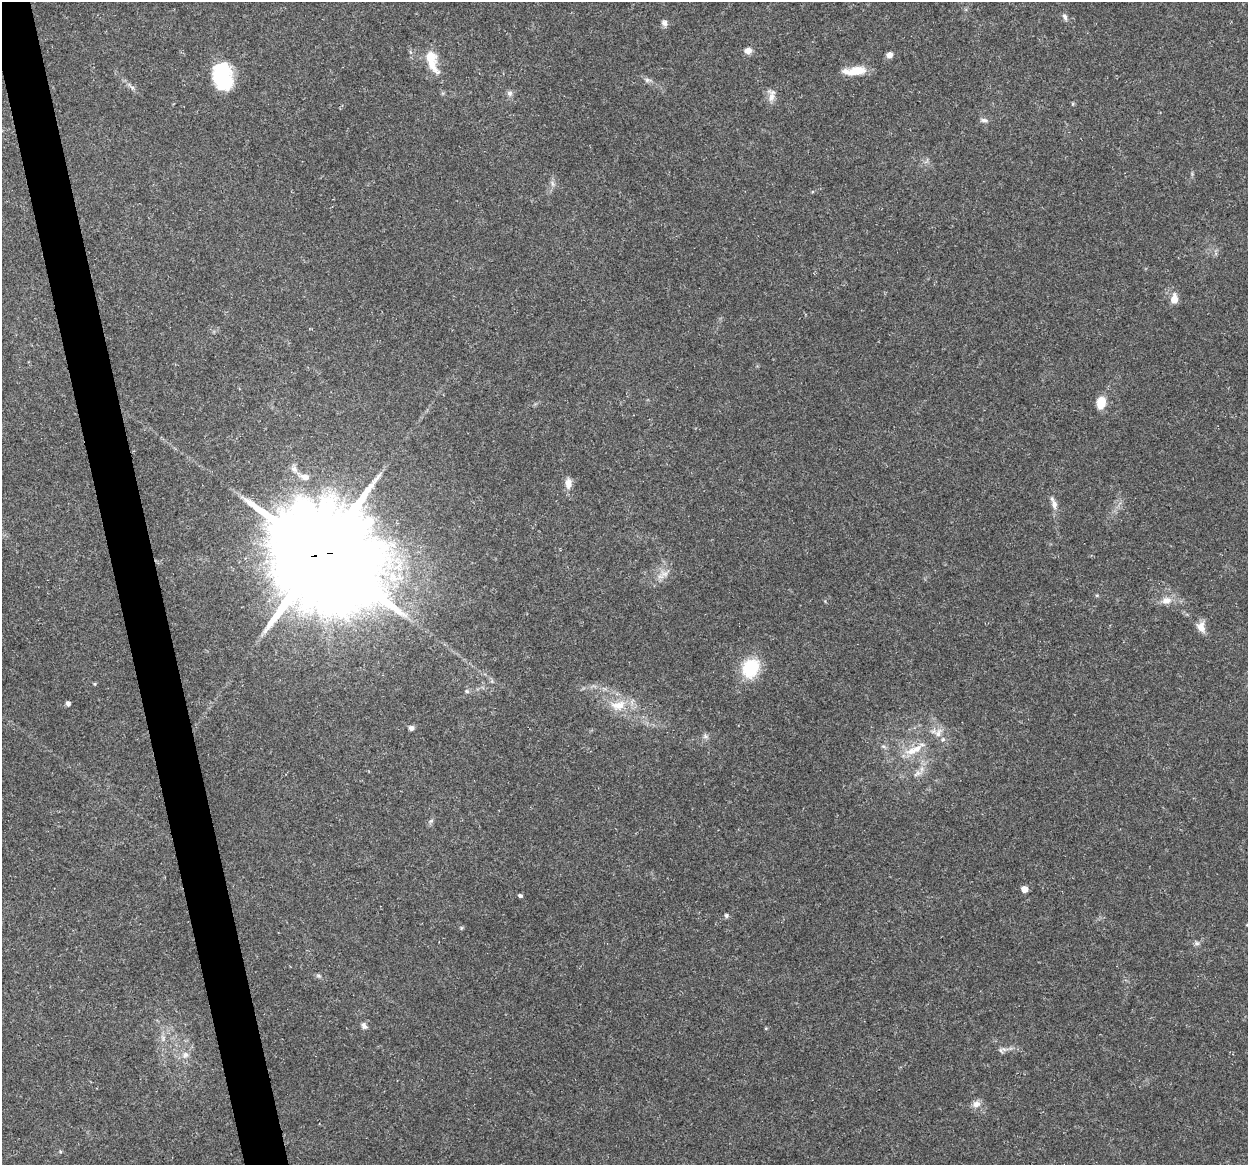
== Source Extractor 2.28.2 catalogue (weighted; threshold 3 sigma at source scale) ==
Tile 11 of 4 x 4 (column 3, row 3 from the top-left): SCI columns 2491-3736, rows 1196-2358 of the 4981 x 4766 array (HDU 1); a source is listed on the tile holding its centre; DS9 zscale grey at full resolution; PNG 1250 x 1167 px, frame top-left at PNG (2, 2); no overlay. Shown black and unused: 3% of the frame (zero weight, under 3 of 5 exposures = <1% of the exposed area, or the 3 px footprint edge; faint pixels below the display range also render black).
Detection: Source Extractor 2.28.2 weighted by HDU 2 'WHT'; one run over the whole footprint, this tile lists its part. Background 0.025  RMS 0.0033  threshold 0.0147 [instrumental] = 3 sigma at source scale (4.5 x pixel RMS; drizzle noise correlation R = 1.50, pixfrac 1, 0.0396/0.0396 arcsec/px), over >= 5 px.
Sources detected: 51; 1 too faint to see at this stretch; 1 inside a brighter object's white glare — not listed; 3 inside a brighter listed object's ellipse — not listed separately; the other 46 listed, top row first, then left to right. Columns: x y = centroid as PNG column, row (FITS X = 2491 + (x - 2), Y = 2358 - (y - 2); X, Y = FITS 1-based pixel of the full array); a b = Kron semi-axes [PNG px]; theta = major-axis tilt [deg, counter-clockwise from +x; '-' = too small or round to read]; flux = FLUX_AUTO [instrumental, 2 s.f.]
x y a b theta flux
1065 17 10 5 -64 0.95
664 23 9 7 -63 1.3
748 50 8 7 - 2.1
889 55 6 5 - 2.1
432 61 31 12 -72 8.1
856 71 25 10 8 6.2
224 80 24 22 -65 17
647 80 9 6 -1 0.98
132 87 7 4 -19 0.66
510 93 8 8 - 1.1
771 95 18 9 84 2.4
984 120 10 5 -13 1
552 183 9 4 -71 0.78
1174 299 10 7 86 3.8
1101 402 10 8 74 6.8
294 469 11 7 -44 1.7
305 477 11 7 -10 2.6
568 483 13 8 -89 2.6
1054 504 15 7 -77 2.2
321 555 35 30 -37 6200
664 574 13 7 16 2.3
1097 595 5 4 - 0.35
1166 600 14 10 5 3.1
1201 627 13 10 -73 2.9
750 668 20 16 60 15
95 684 5 3 - 0.32
467 691 6 5 - 0.59
68 704 4 4 - 1.3
618 705 25 13 9 6.9
411 728 6 5 - 1.2
938 733 14 8 70 2.5
705 736 8 5 -7 0.89
883 746 6 4 -18 0.58
912 751 24 11 15 5.8
917 774 14 6 28 1.8
431 821 7 4 44 0.67
1024 889 5 5 - 4.7
520 896 5 4 - 0.87
726 915 6 6 - 0.63
461 928 6 4 88 0.39
1197 943 7 5 -43 0.78
318 976 8 5 -19 0.65
364 1026 10 7 -63 1.2
1004 1049 7 4 -19 0.79
185 1055 11 9 59 2
976 1104 11 9 27 2.1
Overlapping masked pixels (flux is a lower limit): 1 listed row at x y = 321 555